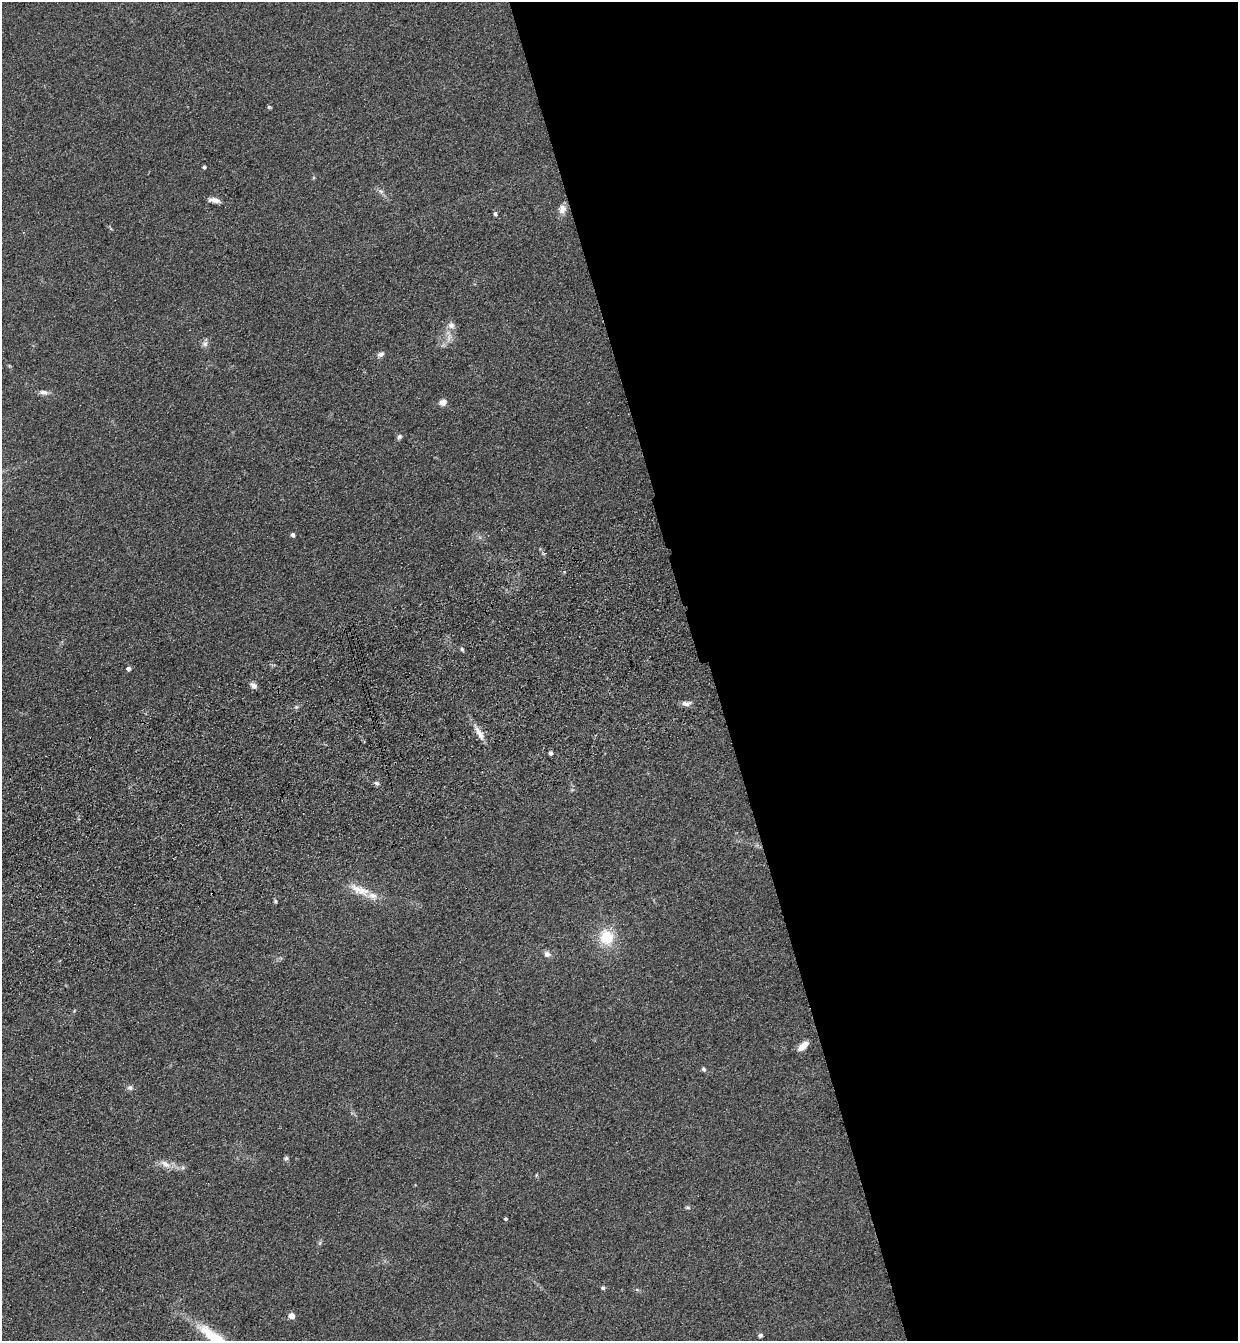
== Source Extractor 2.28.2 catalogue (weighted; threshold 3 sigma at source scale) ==
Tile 8 of 4 x 4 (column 4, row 2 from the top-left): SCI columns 3911-5146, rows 2790-4128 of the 5469 x 5580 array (HDU 1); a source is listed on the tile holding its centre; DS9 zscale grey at full resolution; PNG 1240 x 1343 px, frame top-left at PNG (2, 2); no overlay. Shown black and unused: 43% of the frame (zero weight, under 3 of 4 exposures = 6% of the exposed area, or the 3 px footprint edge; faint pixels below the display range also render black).
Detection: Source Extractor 2.28.2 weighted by HDU 2 'WHT'; one run over the whole footprint, this tile lists its part. Background 0.157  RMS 0.01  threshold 0.045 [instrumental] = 3 sigma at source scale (4.5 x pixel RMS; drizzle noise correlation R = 1.50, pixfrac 1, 0.05/0.05 arcsec/px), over >= 5 px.
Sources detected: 39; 2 inside a brighter listed object's ellipse — not listed separately; the other 37 listed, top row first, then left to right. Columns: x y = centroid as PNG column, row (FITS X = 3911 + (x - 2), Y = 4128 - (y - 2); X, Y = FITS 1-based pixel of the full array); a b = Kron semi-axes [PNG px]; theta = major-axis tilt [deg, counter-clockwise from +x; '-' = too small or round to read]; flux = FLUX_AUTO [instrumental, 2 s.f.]
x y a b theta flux
269 107 5 5 - 1.2
204 167 4 4 - 2.2
381 191 8 6 -21 2.9
214 200 14 6 -9 6.3
562 209 13 10 86 6.5
495 214 7 5 -84 1.7
449 337 14 6 76 6
205 344 8 8 - 3.6
380 354 10 6 29 3.4
44 392 12 6 -4 4.2
443 402 8 6 23 6.7
399 437 7 5 47 2.6
293 535 4 4 - 3.3
462 649 6 5 - 1.5
128 669 4 4 - 4
254 685 8 6 -47 4.2
687 703 12 6 4 4.5
296 707 6 4 43 1.6
479 733 24 7 -60 9.2
551 753 4 4 - 3.1
377 783 6 5 - 2.4
359 890 34 11 -22 18
275 901 5 4 - 1.5
606 937 22 18 -74 29
547 954 8 7 - 4.4
803 1046 11 6 40 10
703 1069 7 5 -49 1.9
130 1088 8 7 - 2.9
286 1158 6 5 - 1.9
165 1164 17 8 -28 8
536 1175 6 4 89 1.1
688 1207 7 5 -2 1.6
506 1219 4 4 - 1.5
320 1243 7 4 72 1.6
603 1288 5 4 - 1.8
292 1316 4 4 - 14
760 1335 6 5 - 1.9